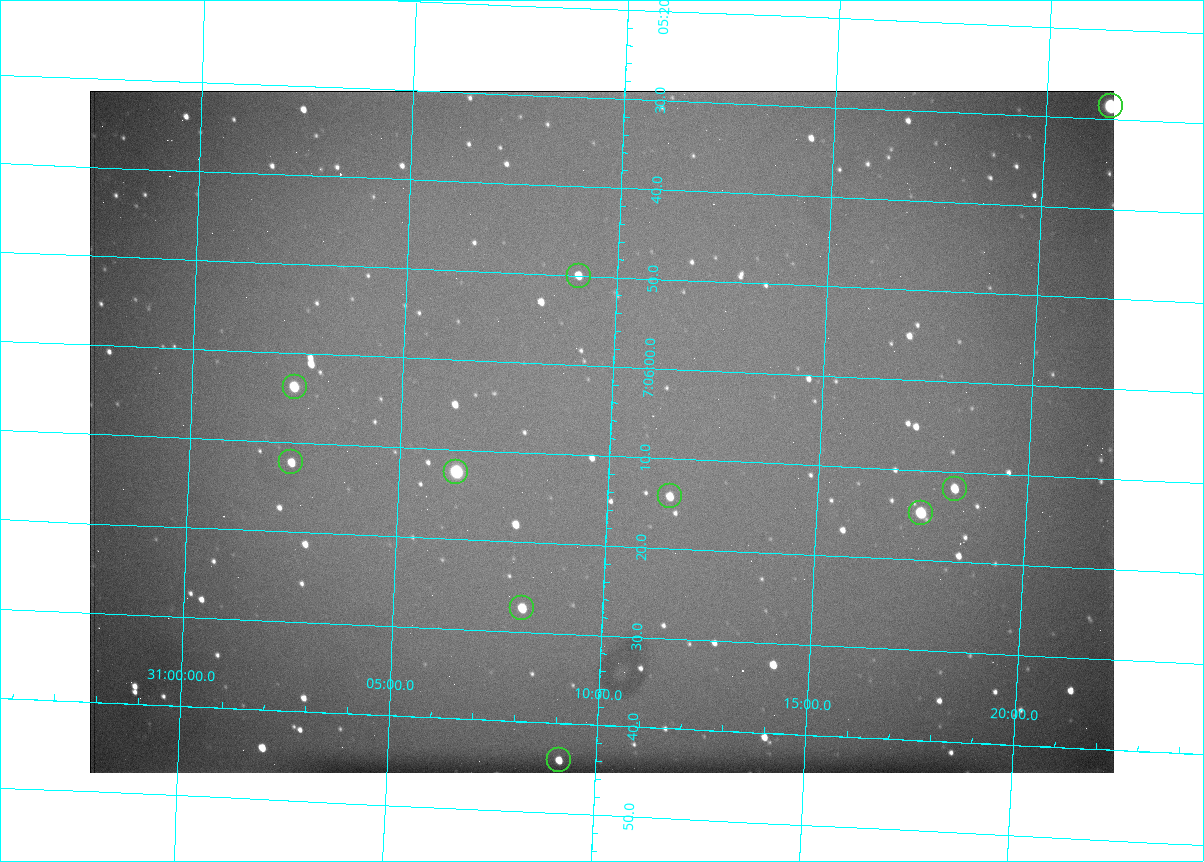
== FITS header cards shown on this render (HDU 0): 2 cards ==
NAXIS1  =                 1024 /fastest changing axis
NAXIS2  =                  682 /next to fastest changing axis

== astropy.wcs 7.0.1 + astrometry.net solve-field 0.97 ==
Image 1024 x 682 px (HDU 0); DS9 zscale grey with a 90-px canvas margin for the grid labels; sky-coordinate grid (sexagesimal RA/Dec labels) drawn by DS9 from the SOLVED WCS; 10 Tycho-2 reference stars matched to detected sources circled (green)
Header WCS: RA---TAN/DEC--TAN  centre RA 07:06:07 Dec +31:10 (106.53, +31.16 deg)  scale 1.43 arcsec/px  FOV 24.4' x 16.3'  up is -93 deg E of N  parity flipped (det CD > 0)
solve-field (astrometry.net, Tycho-2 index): VERIFIED the header's WCS against the Tycho-2 star catalogue (10 matches, 0 conflicts) and refined it, rather than solving blind
Solved WCS: RA---TAN-SIP/DEC--TAN-SIP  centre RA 07:06:07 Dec +31:10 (106.53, +31.16 deg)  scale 1.43 arcsec/px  FOV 24.4' x 16.3'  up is -92 deg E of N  parity flipped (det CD > 0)
The solver's refit moves the header's centre by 0.4 arcsec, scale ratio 0.9988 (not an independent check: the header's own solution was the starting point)
Tycho-2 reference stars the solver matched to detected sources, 10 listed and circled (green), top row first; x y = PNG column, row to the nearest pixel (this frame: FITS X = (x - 90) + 1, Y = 682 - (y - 91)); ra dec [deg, ICRS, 3 dp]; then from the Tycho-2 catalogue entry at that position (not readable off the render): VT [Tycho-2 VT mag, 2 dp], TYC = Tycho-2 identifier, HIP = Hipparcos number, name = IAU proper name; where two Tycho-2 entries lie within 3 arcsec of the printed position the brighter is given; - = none
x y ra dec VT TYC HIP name
1111 106 106.369 +31.359 8.79 2438-636-1 - -
579 276 106.458 +31.151 12.35 2438-728-1 - -
295 387 106.516 +31.041 10.39 2438-398-1 - -
291 462 106.551 +31.041 11.84 2438-663-1 - -
456 472 106.552 +31.106 9.20 2438-180-1 - -
955 489 106.550 +31.305 11.61 2438-184-1 - -
670 496 106.559 +31.192 11.79 2438-1039-1 - -
921 513 106.562 +31.292 10.01 2438-106-1 - -
522 608 106.614 +31.135 11.36 2438-550-1 - -
559 760 106.684 +31.152 11.76 2438-931-1 - -